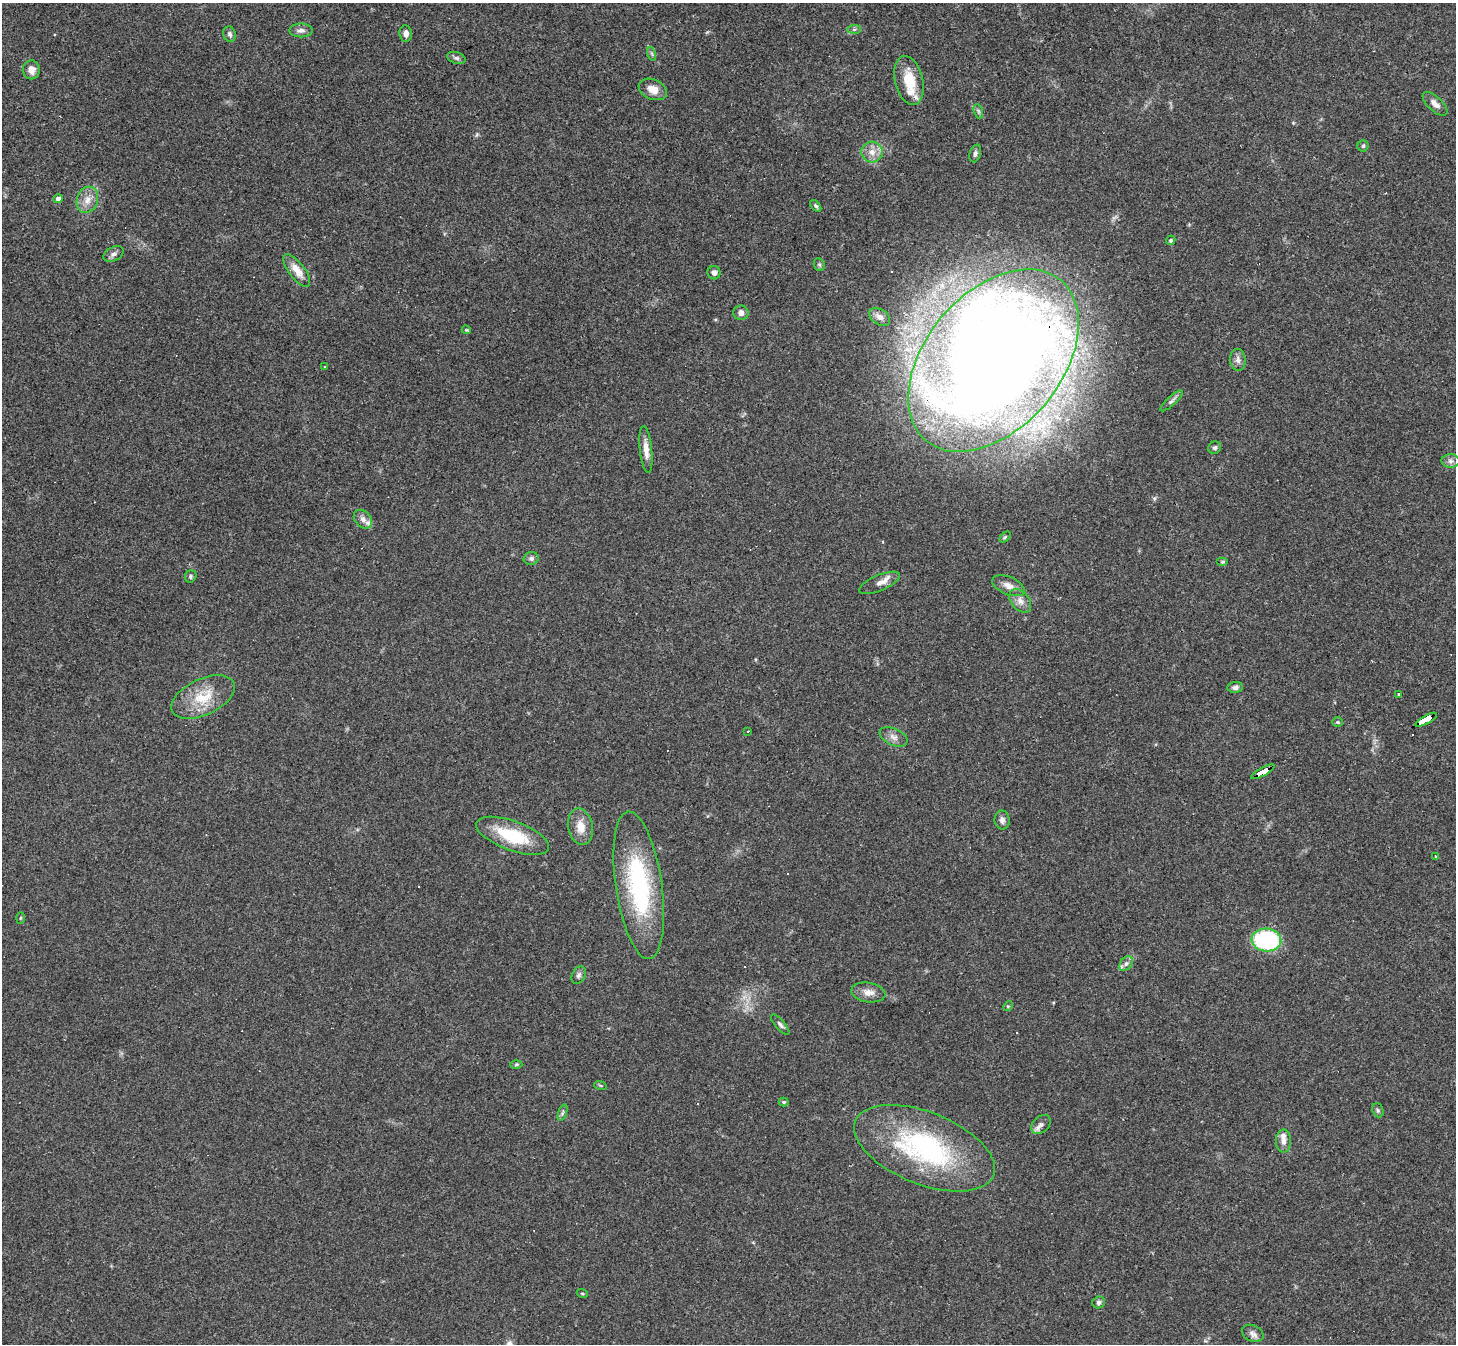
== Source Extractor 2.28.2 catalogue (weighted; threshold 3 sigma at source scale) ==
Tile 10 of 4 x 4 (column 2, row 3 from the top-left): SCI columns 1455-2908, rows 1495-2836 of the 5817 x 5809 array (HDU 1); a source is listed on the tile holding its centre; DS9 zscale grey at full resolution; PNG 1458 x 1346 px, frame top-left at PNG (2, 3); each listed source drawn as its Kron ellipse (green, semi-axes under 4 px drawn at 4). Shown black and unused: <1% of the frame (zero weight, under 3 of 4 exposures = <1% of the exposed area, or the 3 px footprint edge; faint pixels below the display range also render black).
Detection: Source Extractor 2.28.2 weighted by HDU 2 'WHT'; one run over the whole footprint, this tile lists its part. Background 0.0539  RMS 0.0051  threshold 0.0229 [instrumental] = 3 sigma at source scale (4.5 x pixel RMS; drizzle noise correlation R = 1.50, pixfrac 1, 0.05/0.05 arcsec/px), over >= 5 px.
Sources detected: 79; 2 cosmic-ray / hot-pixel residue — neither listed nor drawn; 6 inside a brighter listed object's ellipse — not listed separately; the other 71 listed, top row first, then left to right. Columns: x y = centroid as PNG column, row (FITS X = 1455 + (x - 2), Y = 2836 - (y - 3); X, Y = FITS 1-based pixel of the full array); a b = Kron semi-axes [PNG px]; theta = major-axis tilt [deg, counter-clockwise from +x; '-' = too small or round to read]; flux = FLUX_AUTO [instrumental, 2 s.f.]
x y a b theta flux
854 29 7 4 1 1
301 30 11 7 0 2.3
406 33 8 6 -83 2.3
230 34 8 6 -73 1.4
652 54 7 4 -71 0.88
456 58 9 5 -18 1.3
31 70 9 8 - 3.5
909 80 25 14 -76 14
653 89 15 10 -22 6
1435 104 15 7 -43 3.1
978 111 7 4 -71 1.1
1363 146 5 5 - 0.77
872 152 10 10 - 4.6
975 153 9 5 73 1.4
58 199 5 4 - 2.9
87 200 13 10 73 5.1
816 206 7 4 -47 0.9
1171 240 5 4 - 0.82
114 254 11 7 27 2
819 265 7 5 -67 0.88
297 270 19 8 -53 6.1
714 273 6 6 - 2
741 313 7 7 - 2.4
880 317 11 7 -33 3.1
466 330 5 3 - 0.56
1238 360 11 7 -85 2.3
993 361 105 67 50 970
325 367 3 2 - 0.49
1172 401 14 4 42 1.6
1215 448 6 6 - 1.1
646 449 23 6 -84 4.8
1450 461 9 7 -1 1.8
363 519 10 7 -46 2.6
1005 537 6 4 45 0.71
531 558 7 6 - 1.5
1222 562 6 4 0 0.74
191 576 6 5 - 1.1
880 583 22 8 23 3.4
1008 586 17 9 -23 3.8
1020 601 13 9 -51 3.6
1235 687 8 5 5 1.8
1399 694 3 3 - 0.9
203 697 34 18 25 16
1426 720 12 3 29 200
1338 722 5 4 - 0.59
748 731 3 2 - 0.64
894 737 15 8 -24 3.1
1263 772 13 4 28 170
1002 820 9 7 -81 2.1
581 827 18 12 -78 6.8
513 836 38 14 -20 25
1436 856 3 2 - 0.46
639 885 74 23 -82 68
21 918 5 3 - 0.49
1266 940 15 11 -4 56
1126 964 8 5 49 1.6
579 975 9 6 61 1.6
868 992 17 9 -9 4.5
1008 1006 5 4 - 0.6
780 1025 12 4 -48 1.5
516 1064 6 4 2 0.66
600 1085 6 4 -19 0.63
784 1102 5 4 - 0.89
1378 1110 7 5 -69 0.93
562 1113 8 3 71 0.95
1041 1124 11 7 41 2.3
1283 1141 11 7 90 2.9
924 1148 74 36 -22 87
582 1293 5 3 - 0.5
1099 1302 6 6 - 1.4
1253 1333 11 8 -27 2.4
Overlapping masked pixels (flux is a lower limit): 3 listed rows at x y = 993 361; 1426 720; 1263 772